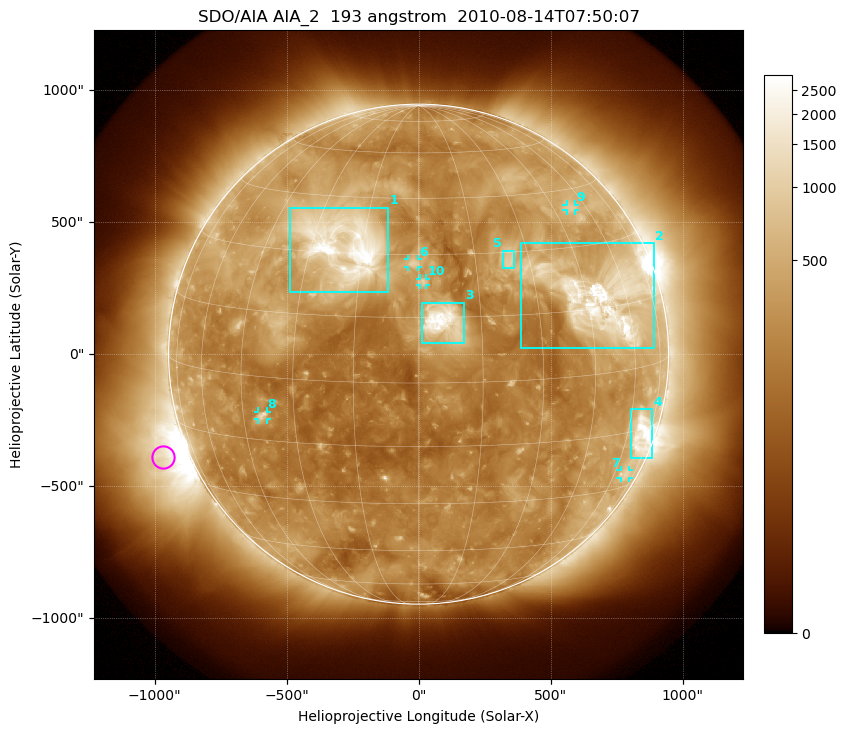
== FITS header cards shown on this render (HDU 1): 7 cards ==
TELESCOP= 'SDO/AIA'
INSTRUME= 'AIA_2'
WAVELNTH=                  193
WAVEUNIT= 'angstrom'
DATE-OBS= '2010-08-14T07:50:07.84'
CTYPE1  = 'HPLN-TAN'
CTYPE2  = 'HPLT-TAN'

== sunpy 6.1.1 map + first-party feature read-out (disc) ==
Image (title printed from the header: SDO/AIA AIA_2  193 angstrom  2010-08-14T07:50:07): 1024 x 1024 px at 2.4 arcsec/px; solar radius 947 arcsec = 395 px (full disc in frame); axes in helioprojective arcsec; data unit not stated in the header (colour bar unlabelled)
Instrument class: DISC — disc imager (sunpy class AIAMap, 193 A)
Bright regions (active regions / flare kernels): reference = the median radial profile (limb darkening/brightening removed); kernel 9 px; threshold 5 sigma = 530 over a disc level ~258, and >= 1.15x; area >= 12 px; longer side >= 9 px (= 22 arcsec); searched inside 0.97 R_sun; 10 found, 10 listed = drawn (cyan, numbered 1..; 5 of them under ~33 arcsec drawn as corner ticks so the feature stays visible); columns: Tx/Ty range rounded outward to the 5 arcsec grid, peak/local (2 s.f.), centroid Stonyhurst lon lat
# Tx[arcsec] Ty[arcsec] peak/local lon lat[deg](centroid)
1 -490..-115 235..555 17 -21 +32
2 385..895 25..420 12 +50 +17
3 10..175 40..195 15 +6 +14
4 805..885 -395..-205 8.1 +67 -16
5 320..365 325..390 4.9 +24 +28
6 -40..0 330..360 5.6 -1 +28
7 765..800 -470..-440 2.8 +67 -26
8 -610..-575 -250..-215 4.7 -39 -9
9 560..595 545..570 3.4 +53 +40
10 5..30 260..285 5.1 +1 +23
Off-limb structures (1.02-1.3 R_sun): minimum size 162 px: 2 found; the strongest spans PA ~85..130 deg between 1.02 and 1.3 R_sun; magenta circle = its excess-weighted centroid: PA ~110 deg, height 1.1 R_sun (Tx ~-970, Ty ~-390 arcsec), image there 6.1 x the reference